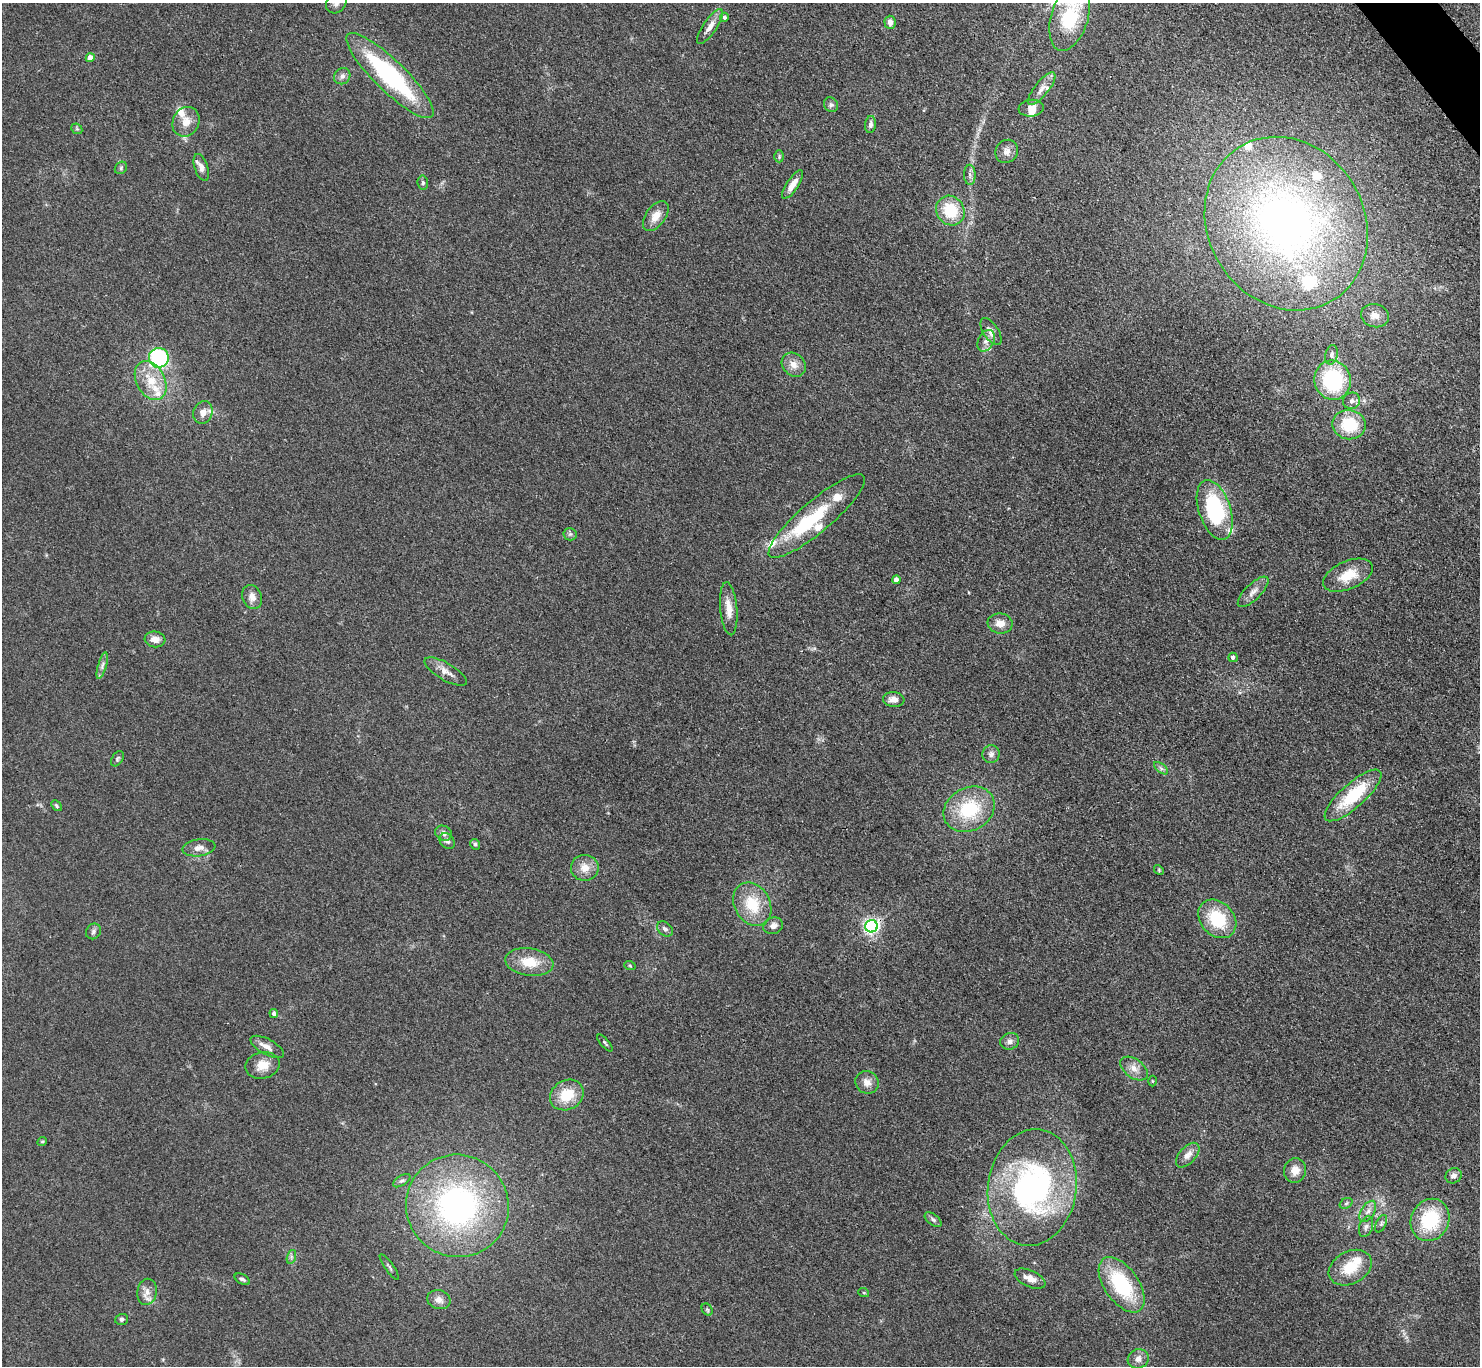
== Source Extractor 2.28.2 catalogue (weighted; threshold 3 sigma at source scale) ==
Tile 10 of 4 x 4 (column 2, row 3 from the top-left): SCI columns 1497-2974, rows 1684-3047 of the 5952 x 5948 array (HDU 1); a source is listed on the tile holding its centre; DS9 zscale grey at full resolution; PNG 1482 x 1368 px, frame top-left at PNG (2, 3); each listed source drawn as its Kron ellipse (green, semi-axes under 4 px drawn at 4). Shown black and unused: <1% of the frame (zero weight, under 3 of 4 exposures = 2% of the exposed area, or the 3 px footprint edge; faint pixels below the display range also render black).
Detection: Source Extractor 2.28.2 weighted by HDU 2 'WHT'; one run over the whole footprint, this tile lists its part. Background 0.0483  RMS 0.0052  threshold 0.0232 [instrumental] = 3 sigma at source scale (4.5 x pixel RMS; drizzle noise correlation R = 1.50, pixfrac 1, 0.05/0.05 arcsec/px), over >= 5 px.
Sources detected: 118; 15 inside a brighter listed object's ellipse — not listed separately; the other 103 listed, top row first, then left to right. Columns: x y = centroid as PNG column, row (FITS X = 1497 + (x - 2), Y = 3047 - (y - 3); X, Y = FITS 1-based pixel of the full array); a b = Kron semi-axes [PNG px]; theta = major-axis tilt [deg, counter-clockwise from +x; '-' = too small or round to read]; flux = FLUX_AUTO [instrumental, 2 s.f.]
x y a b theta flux
336 3 11 9 46 2.6
724 17 4 4 - 1.5
1070 17 35 18 73 37
890 22 7 5 -87 3.1
710 26 20 7 55 4.1
90 58 4 4 - 5.5
342 76 8 7 - 2.1
390 76 59 15 -44 73
1042 89 20 7 51 4.1
831 105 8 6 -55 1.4
1031 108 13 8 7 4
186 122 15 13 59 6.1
870 125 8 5 84 1.9
77 129 6 4 -42 0.75
1007 151 12 11 - 3.6
779 156 6 5 - 0.78
201 167 14 6 -72 3.3
121 168 7 5 50 0.91
970 175 10 5 -89 1.8
423 183 7 5 -80 1
793 184 16 6 56 5
950 211 15 13 -53 19
656 216 17 10 54 5.8
1286 224 90 78 -58 280
1375 316 14 11 -16 4.5
991 332 15 7 -57 4.1
986 341 11 8 62 3
1331 355 10 6 75 1.7
159 358 10 10 - 67
794 365 13 10 -45 4.5
1333 380 20 18 -70 43
151 381 21 14 -62 13
1352 401 9 8 - 2
203 412 12 9 67 3.6
1349 425 17 14 -10 20
1215 510 31 16 -72 54
817 516 61 15 40 31
570 534 6 6 - 1.2
1348 575 26 14 23 12
896 580 4 4 - 3
1253 592 20 8 45 3.8
252 597 12 9 -68 3.8
729 609 26 8 -85 6.4
1000 623 12 10 -9 4.8
155 639 10 8 -8 3.8
1233 657 5 4 - 1.5
102 665 14 4 74 1.9
446 672 24 8 -30 4.5
894 700 11 7 -6 3.8
991 754 9 8 - 2
117 759 8 5 56 0.96
1161 768 8 4 -37 1.3
1353 795 36 12 42 26
56 806 6 4 -47 0.79
969 809 27 21 29 28
444 833 9 7 -27 2
447 841 9 6 -47 1.6
475 844 6 4 -58 0.96
199 848 16 8 8 3.7
585 868 14 13 - 6.1
1159 870 5 4 - 0.57
752 904 23 17 -60 18
1217 919 21 16 -46 23
773 926 10 8 20 2.9
871 926 6 6 - 150
665 929 9 6 -39 1.8
93 931 8 7 - 1.5
529 962 24 13 -8 13
630 966 6 3 -20 0.55
274 1013 4 4 - 1.8
1010 1041 9 8 - 2.4
605 1043 10 3 -50 0.76
267 1047 18 7 -29 3.6
263 1065 17 13 12 7
1134 1068 15 9 -36 4.2
1152 1081 5 3 - 0.47
867 1082 12 11 - 3.9
567 1095 17 14 31 14
42 1141 5 4 - 0.55
1188 1155 15 8 48 3.8
1295 1171 12 11 - 5
1454 1176 8 7 - 2.6
402 1181 9 5 32 1.3
1032 1187 58 44 82 120
1346 1203 7 5 31 0.93
457 1206 52 51 - 140
1368 1211 12 6 58 2.8
933 1219 10 5 -37 1.3
1430 1220 22 19 63 32
1381 1224 9 5 64 1.2
1366 1227 10 6 71 1.9
291 1257 7 4 73 1.1
389 1267 15 3 -55 1.1
1350 1268 23 16 28 14
242 1279 8 4 -29 1.3
1030 1279 16 8 -24 5.1
1122 1285 32 17 -55 38
147 1292 13 9 79 3.9
864 1293 5 3 - 0.54
439 1300 12 9 -17 3.3
707 1310 6 5 - 0.81
122 1319 6 5 - 1.1
1138 1359 11 9 26 3.4
Overlapping masked pixels (flux is a lower limit): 1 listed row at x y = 871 926
Isophote crosses this tile's border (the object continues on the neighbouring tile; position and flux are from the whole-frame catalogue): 2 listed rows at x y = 336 3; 1070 17